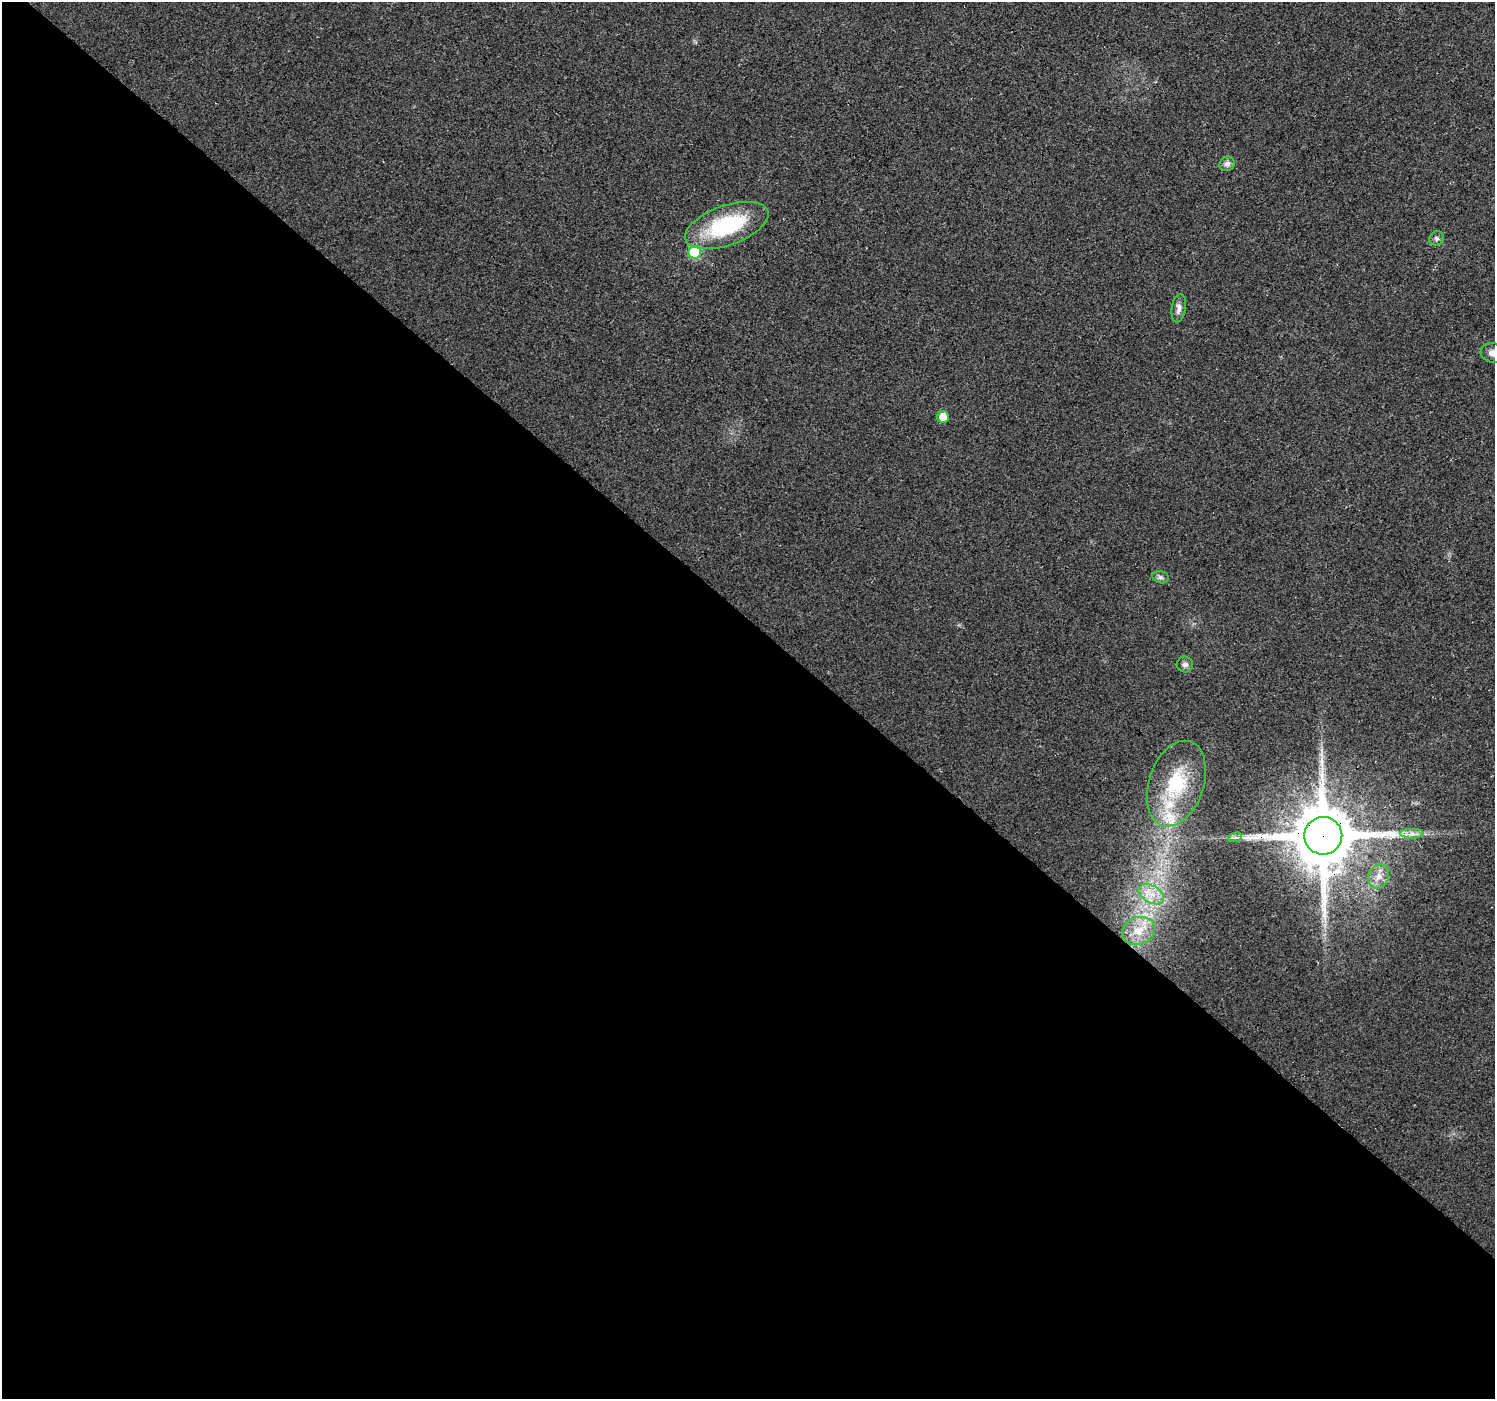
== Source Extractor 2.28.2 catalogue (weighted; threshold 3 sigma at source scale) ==
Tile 14 of 4 x 4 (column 2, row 4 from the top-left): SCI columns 1534-3026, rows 208-1604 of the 6058 x 6067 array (HDU 1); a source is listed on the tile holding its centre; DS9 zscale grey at full resolution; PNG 1497 x 1401 px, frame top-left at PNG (2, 2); each listed source drawn as its Kron ellipse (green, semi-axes under 4 px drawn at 4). Shown black and unused: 56% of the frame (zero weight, under 3 of 4 exposures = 5% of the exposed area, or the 3 px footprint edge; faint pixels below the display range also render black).
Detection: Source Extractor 2.28.2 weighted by HDU 2 'WHT'; one run over the whole footprint, this tile lists its part. Background 0.0252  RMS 0.0069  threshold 0.0311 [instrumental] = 3 sigma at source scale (4.5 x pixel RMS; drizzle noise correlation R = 1.50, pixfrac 1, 0.0396/0.0396 arcsec/px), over >= 5 px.
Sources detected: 18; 2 inside a brighter listed object's ellipse — not listed separately; the other 16 listed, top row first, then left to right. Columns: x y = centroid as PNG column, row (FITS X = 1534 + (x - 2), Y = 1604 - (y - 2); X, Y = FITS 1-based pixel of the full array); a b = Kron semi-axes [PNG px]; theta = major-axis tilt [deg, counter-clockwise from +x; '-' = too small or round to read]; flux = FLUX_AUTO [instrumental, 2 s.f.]
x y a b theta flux
1227 164 8 7 - 2.9
727 225 44 19 19 63
1437 238 7 7 - 2.1
695 252 6 6 - 57
1179 308 14 7 81 3.7
1492 353 12 9 -16 5.1
943 417 6 6 - 11
1160 577 8 6 -16 2.1
1185 664 8 8 - 2.7
1176 784 44 27 71 52
1412 834 11 5 0 3.2
1323 836 19 19 - 6100
1235 837 7 4 19 1.7
1379 876 12 10 68 6.4
1151 894 14 8 -30 8.5
1138 931 17 13 19 13
Overlapping masked pixels (flux is a lower limit): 1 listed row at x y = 1323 836
Isophote crosses this tile's border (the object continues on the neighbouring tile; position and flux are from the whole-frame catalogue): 1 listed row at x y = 1492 353